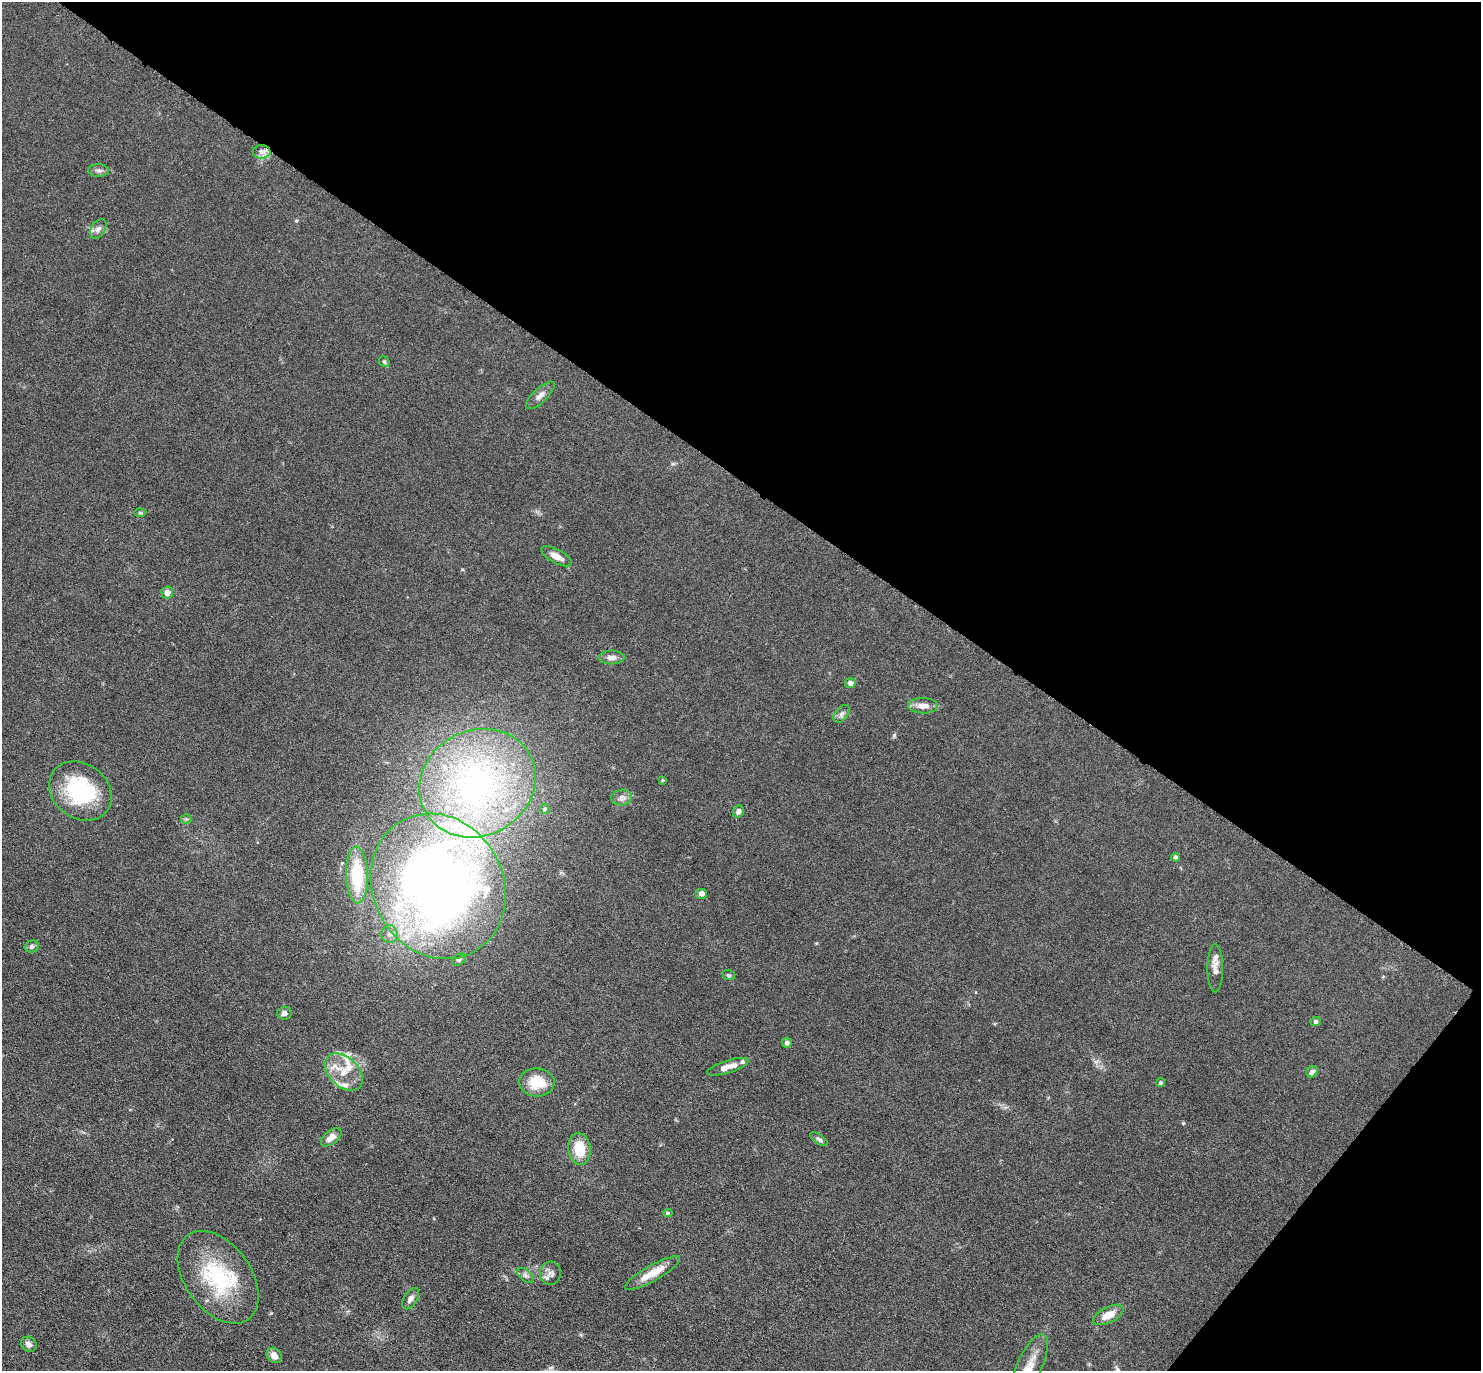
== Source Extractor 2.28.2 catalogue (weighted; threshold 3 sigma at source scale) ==
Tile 8 of 4 x 4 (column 4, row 2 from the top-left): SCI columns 4481-5959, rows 3187-4555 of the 6087 x 6078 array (HDU 1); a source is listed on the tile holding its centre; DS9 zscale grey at full resolution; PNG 1483 x 1373 px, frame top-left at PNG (2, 2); each listed source drawn as its Kron ellipse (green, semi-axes under 4 px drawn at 4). Shown black and unused: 38% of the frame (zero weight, under 3 of 6 exposures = <1% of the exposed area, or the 3 px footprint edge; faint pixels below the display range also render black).
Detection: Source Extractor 2.28.2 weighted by HDU 2 'WHT'; one run over the whole footprint, this tile lists its part. Background 0.0333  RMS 0.0038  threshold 0.0155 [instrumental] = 3 sigma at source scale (4.09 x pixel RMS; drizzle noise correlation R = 1.36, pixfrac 0.8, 0.05/0.05 arcsec/px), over >= 5 px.
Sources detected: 59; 1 inside a brighter object's white glare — neither listed nor drawn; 9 inside a brighter listed object's ellipse — not listed separately; the other 49 listed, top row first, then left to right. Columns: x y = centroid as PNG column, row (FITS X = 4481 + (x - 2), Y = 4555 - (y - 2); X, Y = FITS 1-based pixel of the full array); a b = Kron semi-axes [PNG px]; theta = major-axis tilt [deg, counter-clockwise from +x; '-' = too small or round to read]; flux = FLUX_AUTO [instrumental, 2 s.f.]
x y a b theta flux
261 152 9 6 1 1.6
99 170 10 6 -1 1.2
98 229 11 7 57 1.5
384 362 6 5 - 0.59
540 395 18 7 44 2
140 513 6 4 0 0.41
556 556 17 6 -28 2.8
167 592 6 6 - 2.6
612 657 13 7 0 1.9
850 683 5 5 - 1.3
923 706 15 7 -2 3.1
842 714 10 6 52 1.3
662 780 4 3 - 0.36
477 783 60 52 29 100
80 791 33 27 -37 33
622 797 10 8 4 1.6
544 809 5 4 - 0.44
738 811 6 5 - 1.5
186 819 5 5 - 0.53
1176 857 4 4 - 0.67
357 875 28 11 -88 18
438 886 75 65 -61 300
701 893 6 5 - 1.3
389 934 9 8 - 1.8
32 947 7 6 - 1.1
459 960 8 5 37 0.72
1215 968 24 8 -90 2.9
729 975 6 5 - 0.54
284 1013 7 6 - 1.2
1316 1022 5 4 - 0.91
787 1043 5 5 - 1.2
728 1067 21 6 17 4.2
344 1072 22 15 -45 7.1
1312 1072 6 5 - 1.3
537 1082 18 14 -3 9.2
1161 1083 4 4 - 0.71
331 1137 12 6 38 2.9
819 1139 10 4 -34 0.82
579 1149 16 11 -83 8.5
668 1213 4 4 - 0.51
551 1273 11 10 - 2
652 1273 31 7 29 6.5
526 1275 9 5 -38 1.1
218 1277 52 33 -54 31
410 1299 12 6 57 1.6
1108 1315 16 8 27 4.6
29 1344 8 7 - 1.6
274 1355 8 6 -45 2.2
1029 1366 35 12 65 7.5
Isophote crosses this tile's border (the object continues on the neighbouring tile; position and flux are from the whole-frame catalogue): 1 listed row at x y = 1029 1366